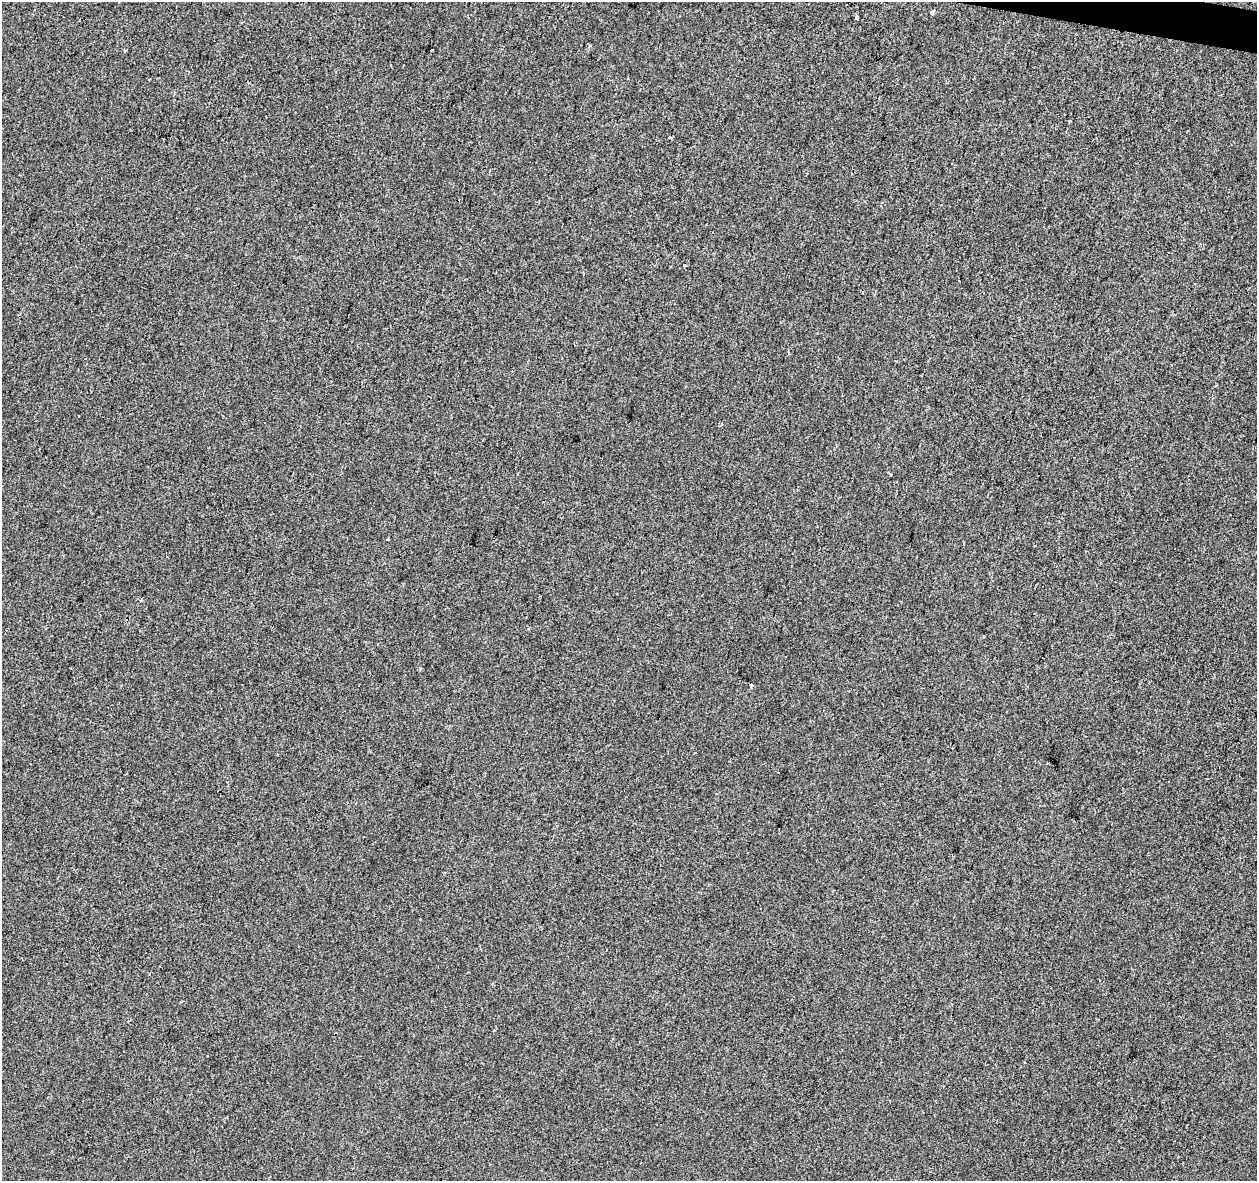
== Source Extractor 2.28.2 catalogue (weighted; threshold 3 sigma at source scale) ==
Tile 10 of 4 x 4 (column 2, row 3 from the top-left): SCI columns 1263-2517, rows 1462-2640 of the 5028 x 5221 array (HDU 1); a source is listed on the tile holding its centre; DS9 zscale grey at full resolution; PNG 1259 x 1183 px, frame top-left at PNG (2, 2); no overlay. Shown black and unused: <1% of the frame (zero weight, under 2 of 3 exposures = <1% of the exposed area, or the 3 px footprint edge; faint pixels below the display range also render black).
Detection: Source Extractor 2.28.2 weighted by HDU 2 'WHT'; one run over the whole footprint, this tile lists its part. Background -0.00104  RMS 0.0042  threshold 0.0188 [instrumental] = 3 sigma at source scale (4.5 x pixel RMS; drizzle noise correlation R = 1.50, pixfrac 1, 0.0396/0.0396 arcsec/px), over >= 5 px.
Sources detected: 13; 1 cosmic-ray / hot-pixel residue — not listed; the other 12 listed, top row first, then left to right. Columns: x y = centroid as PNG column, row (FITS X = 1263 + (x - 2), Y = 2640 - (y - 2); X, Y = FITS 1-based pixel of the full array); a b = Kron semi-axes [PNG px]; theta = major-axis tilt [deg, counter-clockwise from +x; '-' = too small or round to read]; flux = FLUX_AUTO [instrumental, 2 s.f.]
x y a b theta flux
932 12 4 3 - 2.2
856 17 4 3 - 4.2
432 49 3 3 - 1.9
1070 121 5 2 - 0.42
670 138 5 2 - 0.43
921 375 3 2 - 0.36
891 475 3 2 - 0.57
388 539 3 3 - 0.63
141 600 3 3 - 0.76
751 685 4 3 - 0.64
1047 763 3 3 - 0.86
270 1176 3 3 - 0.32
Unlisted compact peaks at least as high as the median listed source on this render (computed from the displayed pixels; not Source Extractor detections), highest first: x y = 684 265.